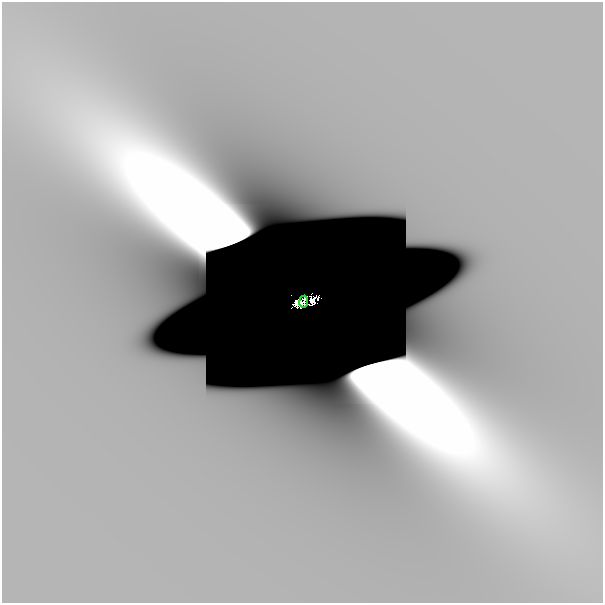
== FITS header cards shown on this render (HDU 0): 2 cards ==
NAXIS1  =                  601
NAXIS2  =                  601

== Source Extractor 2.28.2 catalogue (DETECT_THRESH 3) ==
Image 601 x 601 px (HDU 0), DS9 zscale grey, 1 PNG px = 1 image px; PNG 605 x 605 px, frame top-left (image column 1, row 601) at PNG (2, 2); each listed source drawn as its Kron ellipse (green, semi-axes under 4 px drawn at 4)
Background -1.01e-11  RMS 7.2e-12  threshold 2.16e-11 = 3 sigma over >= 5 px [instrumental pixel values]
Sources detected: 5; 4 with non-positive FLUX_AUTO (blend fragments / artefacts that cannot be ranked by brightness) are neither listed nor drawn; the other 1 listed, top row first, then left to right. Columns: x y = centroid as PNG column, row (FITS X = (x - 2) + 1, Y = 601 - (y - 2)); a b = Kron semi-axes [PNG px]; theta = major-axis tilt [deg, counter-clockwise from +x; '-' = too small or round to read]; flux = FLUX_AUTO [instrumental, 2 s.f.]
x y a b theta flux
304 302 6 3 82 0.007
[4 non-positive-flux detections neither listed nor drawn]